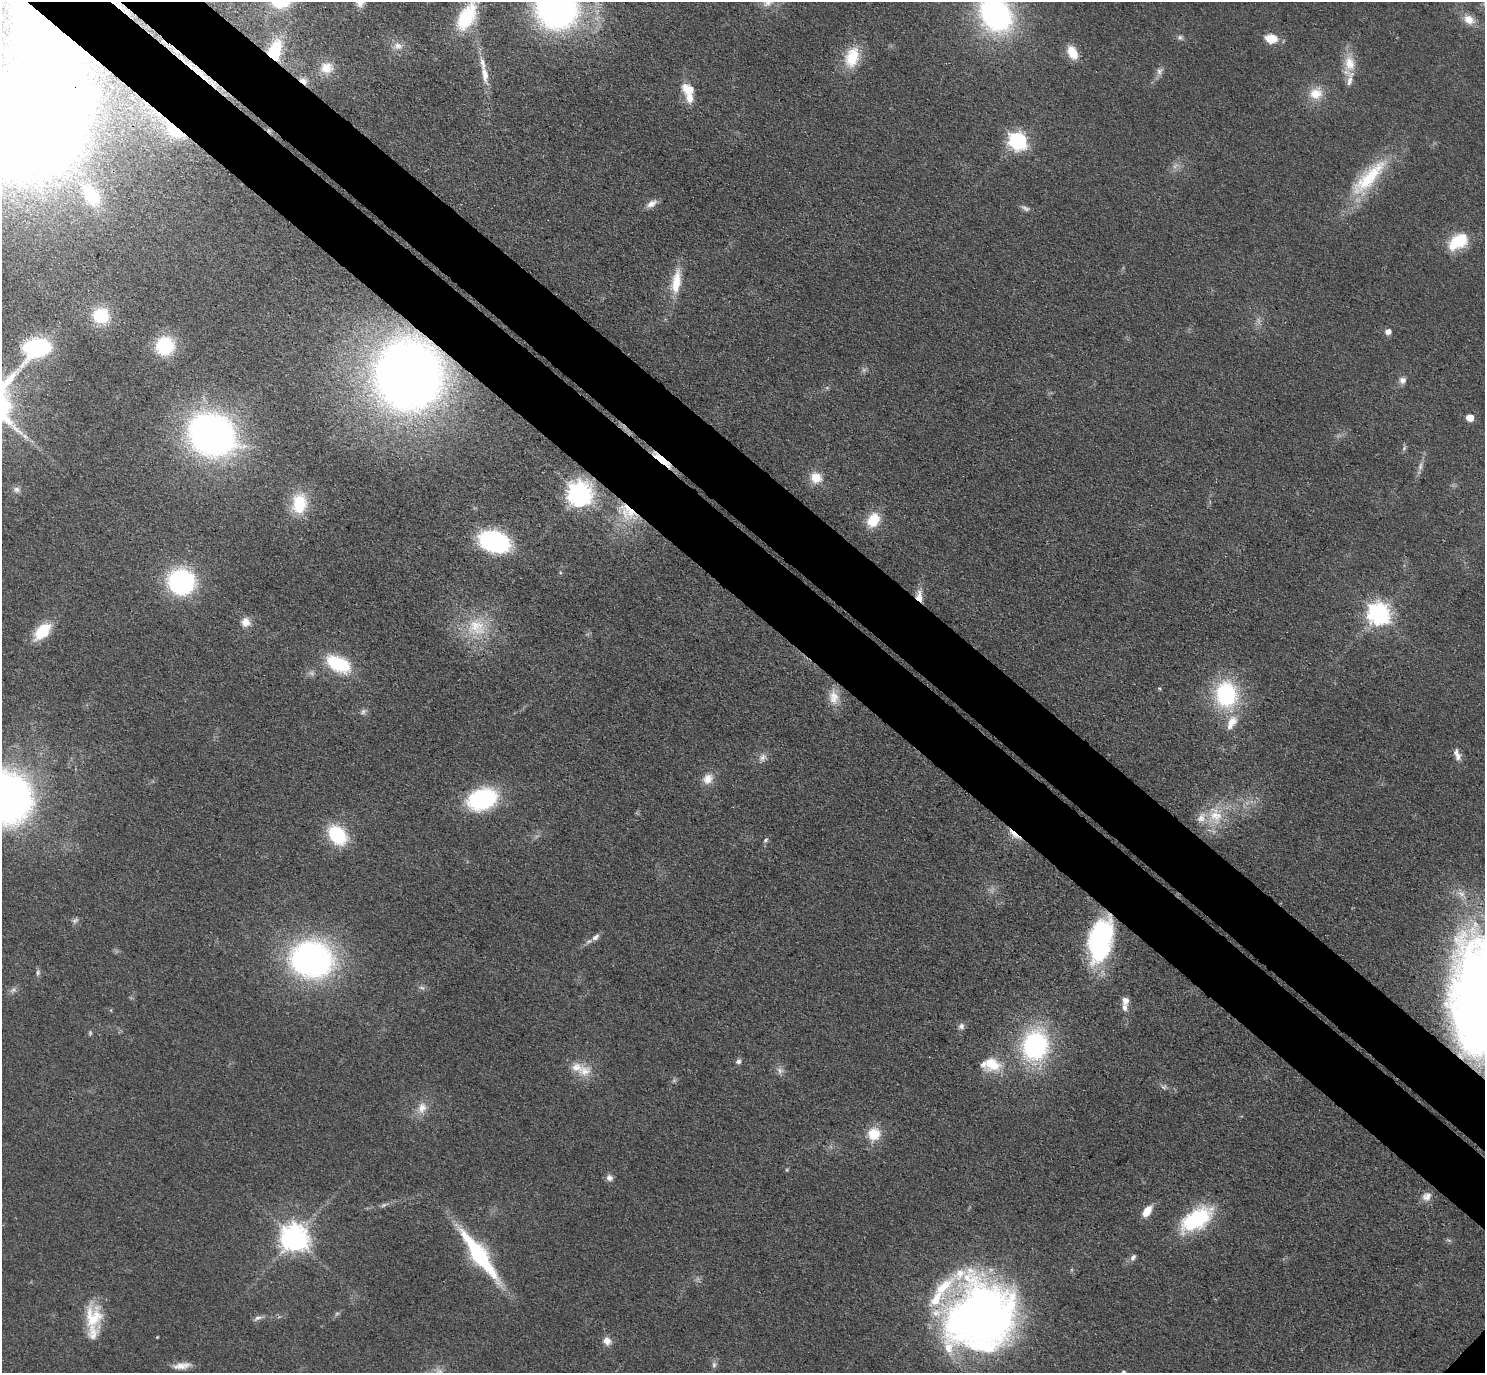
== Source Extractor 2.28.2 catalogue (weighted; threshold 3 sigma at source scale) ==
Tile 11 of 4 x 4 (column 3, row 3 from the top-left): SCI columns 3009-4491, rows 1570-2940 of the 6016 x 6023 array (HDU 1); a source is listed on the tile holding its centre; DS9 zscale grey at full resolution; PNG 1487 x 1375 px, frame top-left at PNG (2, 2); no overlay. Shown black and unused: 10% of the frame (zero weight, under 3 of 4 exposures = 5% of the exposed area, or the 3 px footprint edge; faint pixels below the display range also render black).
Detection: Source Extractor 2.28.2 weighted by HDU 2 'WHT'; one run over the whole footprint, this tile lists its part. Background 0.0466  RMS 0.0061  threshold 0.0272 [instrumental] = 3 sigma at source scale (4.5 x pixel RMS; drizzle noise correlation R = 1.50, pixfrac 1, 0.05/0.05 arcsec/px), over >= 5 px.
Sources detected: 121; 4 too faint to see at this stretch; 4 inside a brighter object's white glare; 1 long thin detection or spike segment (spike, bleed or trail) — not listed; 13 inside a brighter listed object's ellipse — not listed separately; the other 99 listed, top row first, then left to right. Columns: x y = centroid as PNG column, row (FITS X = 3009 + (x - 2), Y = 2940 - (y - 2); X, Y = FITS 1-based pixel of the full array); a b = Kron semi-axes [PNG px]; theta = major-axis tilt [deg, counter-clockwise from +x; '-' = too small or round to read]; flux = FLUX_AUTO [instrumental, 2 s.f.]
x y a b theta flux
556 6 33 30 -65 330
996 14 31 24 -58 160
466 17 31 16 62 42
1469 20 15 11 -34 7.8
46 32 292 115 -87 1000
1180 37 8 7 - 1.8
1271 39 14 10 -6 11
398 46 14 10 -9 5.5
275 51 20 11 75 37
1072 52 16 10 -64 12
852 57 27 16 75 21
1349 63 23 14 -80 13
327 68 17 15 17 10
1159 71 11 9 86 3.1
485 74 26 9 -79 8.9
303 81 12 7 -35 4.1
688 89 19 13 -31 10
1316 93 19 16 25 12
175 131 20 10 -40 31
1017 141 7 7 - 260
1368 178 68 20 47 45
651 204 15 8 32 4.4
1025 208 13 6 -29 2.3
1458 241 19 12 32 30
676 282 31 11 82 16
101 316 19 18 - 24
1388 331 6 6 - 3.7
165 346 17 16 - 41
36 348 17 11 15 120
408 375 46 44 -85 770
1402 380 8 8 - 3.2
1470 418 5 5 - 11
211 435 33 28 -28 380
25 436 9 5 -36 2.3
1404 448 7 5 48 1.3
662 460 34 6 -40 11
1420 466 14 6 79 3.2
816 478 14 13 - 9.8
17 489 9 8 - 2.2
579 494 8 8 - 610
299 504 23 17 83 25
628 512 31 18 -44 24
873 520 15 12 58 17
494 542 20 13 -17 130
181 582 25 23 -13 88
919 597 14 7 -85 7.8
1378 614 8 7 - 490
245 622 11 10 - 6.1
476 627 30 28 -11 31
42 632 21 12 46 22
338 664 29 16 -27 36
1159 688 4 4 - 0.79
1226 694 30 24 -86 67
834 697 22 14 -81 9.4
363 712 9 6 47 1.9
1457 755 16 7 -71 4.5
762 757 12 9 46 3.7
708 779 15 12 51 7.1
5 798 37 35 -40 420
482 799 28 19 20 71
1215 816 25 21 -88 22
1014 834 20 6 -39 6.3
337 835 17 12 -49 48
766 840 7 5 53 1.4
1461 894 14 8 -41 5.8
75 921 9 6 21 2
595 937 10 6 35 2.8
1100 941 45 22 79 96
312 959 36 31 -10 210
38 972 9 6 73 1.7
422 988 9 5 -23 1.8
13 990 10 7 30 2.3
1478 999 98 42 -87 770
1125 1001 8 8 - 4.4
961 1026 8 8 - 2.4
90 1033 6 5 - 0.99
1035 1045 31 26 75 96
738 1061 7 6 - 2
992 1064 20 15 -15 18
585 1071 19 17 14 11
780 1071 10 9 - 3.1
422 1108 17 12 70 8
874 1134 15 14 - 14
609 1178 8 8 - 2.9
1427 1196 13 11 37 4.7
1147 1211 12 7 54 11
1196 1219 37 19 33 51
294 1238 9 8 - 860
479 1255 65 14 -54 71
1133 1257 9 6 56 2.4
337 1313 6 4 2 1.1
93 1317 33 22 -87 25
978 1317 68 58 31 420
258 1318 13 5 20 2.5
157 1337 3 3 - 0.55
607 1341 10 9 - 5.1
714 1365 8 6 -77 2
182 1366 23 8 7 6.5
1123 1372 4 4 - 1.6
Overlapping masked pixels (flux is a lower limit): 11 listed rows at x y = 46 32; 275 51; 303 81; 175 131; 408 375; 662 460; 628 512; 919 597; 1014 834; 1100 941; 1478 999
Isophote crosses this tile's border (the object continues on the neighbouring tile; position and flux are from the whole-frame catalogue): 8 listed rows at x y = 556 6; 996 14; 466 17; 1469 20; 46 32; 5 798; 1478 999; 1123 1372